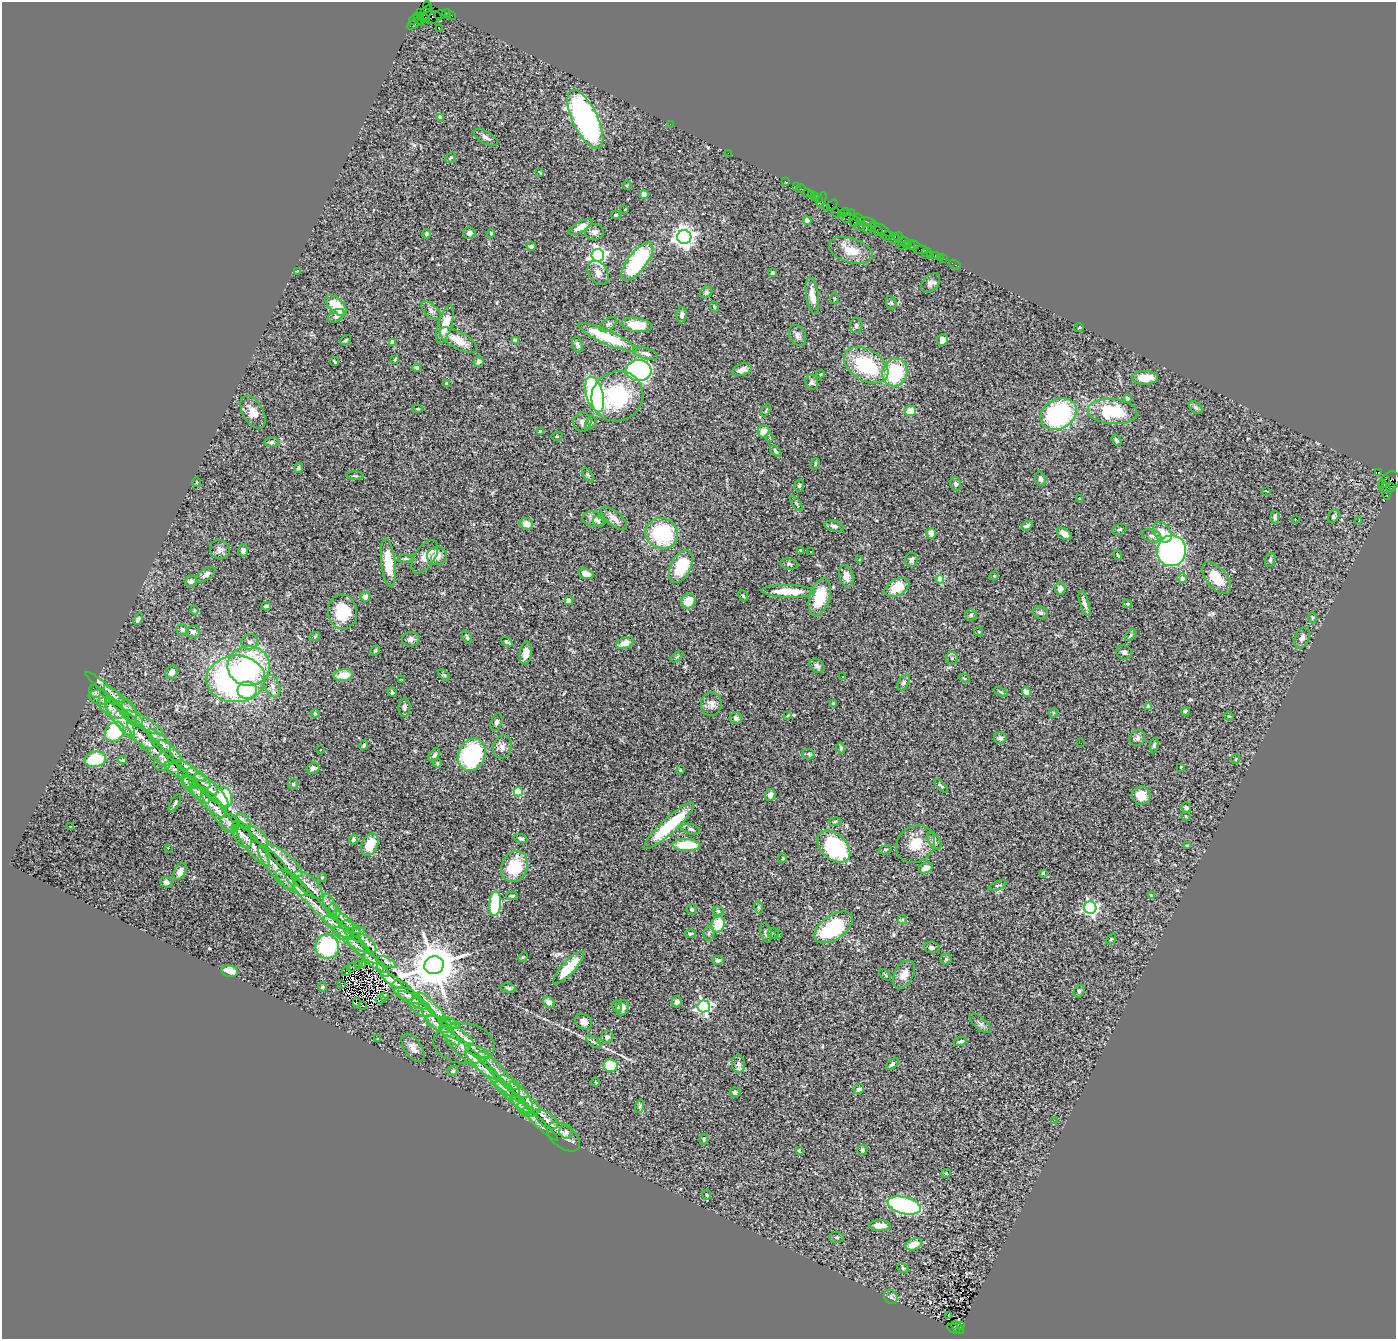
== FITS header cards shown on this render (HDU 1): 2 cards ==
NAXIS1  =                 1394
NAXIS2  =                 1337

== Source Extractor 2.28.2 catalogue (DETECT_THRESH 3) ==
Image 1394 x 1337 px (HDU 1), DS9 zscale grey, 1 PNG px = 1 image px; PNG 1398 x 1341 px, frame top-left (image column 1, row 1337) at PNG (2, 2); each listed source drawn as its Kron ellipse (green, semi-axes under 4 px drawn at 4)
Background 3.92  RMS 0.066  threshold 0.199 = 3 sigma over >= 5 px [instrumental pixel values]
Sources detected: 442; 2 with non-positive FLUX_AUTO (blend fragments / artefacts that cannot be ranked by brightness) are neither listed nor drawn; the other 440 listed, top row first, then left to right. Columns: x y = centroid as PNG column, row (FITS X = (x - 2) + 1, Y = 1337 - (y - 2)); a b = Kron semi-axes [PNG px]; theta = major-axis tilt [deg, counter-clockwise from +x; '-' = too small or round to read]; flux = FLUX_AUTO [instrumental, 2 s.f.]
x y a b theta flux
427 5 4 3 - 130
420 13 3 2 - 110
425 13 9 5 46 980
447 13 4 3 - 320
440 15 6 2 20 110
451 15 4 2 - 130
432 17 9 6 5 1100
424 18 6 4 -19 830
419 19 7 2 -58 540
414 20 5 3 - 420
415 23 9 3 33 650
439 29 2 2 - 4.4
440 117 4 4 - 16
585 119 32 12 -64 1700
670 124 2 2 - 26
486 137 13 6 -29 20
728 153 2 2 - 41
451 157 6 3 45 5.1
540 172 4 2 - 3
785 181 2 2 - 67
627 185 4 3 - 3.6
796 187 3 2 - 140
801 188 5 2 - 110
807 192 4 3 - 410
811 194 3 3 - 280
644 195 4 4 - 73
816 196 3 3 - 210
818 198 3 3 - 160
822 199 8 2 65 190
832 205 6 4 54 130
827 207 4 2 - 270
625 209 2 2 - 2.6
836 212 5 2 - 270
845 212 4 3 - 130
841 213 4 3 - 100
616 215 5 4 - 5.1
849 216 8 4 49 770
859 219 6 4 -33 540
807 221 4 4 - 33
854 221 6 3 -72 400
867 222 9 4 -10 1100
860 226 6 3 31 100
580 227 13 5 29 40
872 228 4 4 - 280
867 229 5 4 - 980
881 229 11 2 -32 450
878 231 5 3 - 350
594 232 9 7 9 18
469 233 6 6 - 16
491 233 4 3 - 5
426 234 4 4 - 12
887 236 6 3 8 810
684 237 7 7 - 2600
898 237 5 3 - 180
894 238 5 5 - 450
906 243 7 2 -45 390
911 243 3 2 - 200
901 245 2 2 - 99
908 245 3 3 - 280
913 245 6 3 4 450
531 246 4 3 - 11
851 250 23 12 -18 83
921 250 7 3 4 290
927 253 5 3 - 68
598 255 6 6 - 1600
930 255 3 2 - 40
936 255 3 3 - 310
940 257 2 2 - 60
944 259 2 2 - 29
637 261 23 9 52 430
955 265 6 3 -28 87
297 271 3 2 - 3.1
598 273 13 9 -58 33
772 273 3 3 - 12
930 283 11 7 46 18
706 292 6 5 - 12
812 296 18 6 -81 50
834 299 5 3 - 4.4
891 303 7 5 -68 7.9
336 305 13 7 -44 120
714 307 5 4 - 5.6
431 311 12 6 -41 16
682 315 8 5 88 16
336 316 9 6 32 13
608 324 10 5 37 12
445 325 20 7 72 93
637 325 15 7 -9 100
856 325 7 6 - 11
1079 328 4 3 - 3.1
797 335 11 8 -63 17
607 337 31 7 -24 230
346 340 6 4 37 6.2
458 340 21 8 -30 67
515 340 4 3 - 5.7
942 340 6 5 - 22
393 342 4 4 - 31
577 345 8 5 -71 13
645 353 13 5 -18 17
395 359 4 2 - 4.4
335 361 5 2 - 4.6
479 362 5 5 - 15
866 365 24 15 -31 330
417 368 4 4 - 9.9
639 370 12 10 1 1300
742 370 10 6 20 27
895 372 14 12 71 310
821 374 4 3 - 4.1
1145 378 13 6 1 78
812 382 8 6 -81 15
447 384 3 3 - 8.4
595 394 18 8 -74 1300
617 396 26 24 32 350
1127 398 4 3 - 9.7
1196 408 8 5 -40 8.7
418 409 5 3 - 5.2
766 410 7 3 59 4.1
910 411 6 5 - 62
253 412 18 10 -60 52
1112 412 25 12 -5 230
1059 414 19 15 28 650
582 422 9 9 - 23
591 423 7 5 64 9.1
540 431 3 3 - 5.5
764 431 6 5 - 46
557 436 5 5 - 5.4
770 438 3 3 - 15
1116 440 6 4 -57 8.9
272 442 7 5 6 11
776 451 7 4 -45 9.7
815 464 6 3 77 4.9
298 468 5 4 - 6.5
1378 472 4 3 - 1500
588 475 8 4 -54 6.4
355 476 9 3 0 6.7
1040 479 7 5 -69 13
1385 480 3 2 - 1700
197 482 5 3 - 4.4
1389 482 12 8 50 1600
1382 483 4 3 - 190
956 484 7 5 -74 12
799 486 6 4 73 8
1391 487 4 4 - 660
1267 491 4 2 - 7.5
1386 491 9 4 -81 540
1079 498 3 2 - 3.9
796 503 9 3 -55 7
1334 516 7 5 53 8.7
1275 517 6 3 85 10
614 518 16 7 -39 31
594 519 11 7 -12 25
1295 519 3 2 - 5.3
1359 521 3 2 - 5.3
598 522 6 4 -50 7.8
526 524 7 5 -23 49
834 526 10 5 -14 15
1027 526 6 3 30 9.5
1119 529 7 5 27 9.1
1162 532 11 8 -54 43
662 533 16 15 - 350
931 533 5 4 - 34
1064 534 8 5 -33 28
1151 536 10 6 -17 16
220 550 10 9 - 19
243 550 6 5 - 13
800 550 3 2 - 4.5
1172 551 15 14 - 1400
811 552 3 3 - 6.4
1118 555 5 3 - 4.3
437 556 10 9 - 47
425 557 19 10 56 42
405 559 7 3 5 6.3
860 560 3 3 - 4.9
911 560 7 6 - 16
1270 560 7 5 75 9.1
388 563 24 7 -83 120
789 564 9 5 -11 9.2
681 567 17 10 64 170
586 574 7 5 -18 34
206 575 11 5 36 18
846 576 11 7 -77 31
994 576 5 4 - 4.6
1182 578 5 4 - 21
1216 578 19 10 -50 110
940 579 4 4 - 120
191 581 6 5 - 15
897 587 13 8 28 100
1060 589 6 5 - 29
788 591 26 6 -1 100
743 596 6 4 -66 6.1
365 597 5 4 - 33
820 597 19 10 74 160
569 601 4 4 - 33
688 601 8 7 - 66
1085 604 13 4 -72 18
1127 604 4 4 - 4.9
266 606 4 3 - 10
194 610 4 3 - 3.8
342 612 17 14 -82 140
1041 613 7 6 - 12
971 615 5 5 - 8
1312 618 6 3 89 4.6
138 619 6 4 62 13
182 630 6 5 - 13
979 631 4 4 - 6
193 632 6 6 - 17
1131 635 7 3 44 5.3
315 636 5 3 - 4.1
467 637 7 4 -65 5.9
1302 638 11 7 67 21
411 639 9 7 5 18
250 642 8 8 - 18
507 642 6 3 -32 9
625 643 9 5 21 40
375 650 5 3 - 5.5
1124 652 8 7 - 11
526 653 11 6 81 35
677 657 7 3 37 6.8
952 658 6 6 - 8.2
249 666 21 19 2 500
817 666 8 6 -40 14
172 672 7 5 57 33
343 675 10 6 7 67
444 675 7 4 -43 6
843 677 3 2 - 2.4
964 678 5 3 - 4.9
236 679 29 23 2 1200
402 679 4 2 - 3.5
904 682 8 5 62 12
272 686 12 7 -68 23
105 688 25 4 -38 28
247 690 10 8 10 230
95 691 7 5 -55 8.3
392 692 5 3 - 5.9
1001 692 7 4 -26 7.5
1026 692 5 4 - 45
100 697 11 7 -9 17
711 704 12 10 77 29
834 704 4 3 - 7.3
123 706 27 7 -46 34
1148 707 4 4 - 34
111 708 15 7 -31 24
404 708 9 6 85 15
1185 711 4 4 - 8.5
130 712 13 6 -69 18
1053 713 5 3 - 4.5
315 714 4 3 - 11
788 716 4 3 - 4.4
1229 716 5 4 - 6.4
120 717 23 7 -55 36
736 718 6 6 - 14
142 722 23 6 -28 31
496 722 9 5 71 11
130 725 33 8 -43 58
114 732 10 9 - 230
1000 738 6 5 - 13
1137 738 8 7 - 16
159 741 15 6 -42 30
148 743 30 7 -47 54
1081 743 2 2 - 7.6
364 745 5 4 - 8
1154 745 7 4 80 9
502 747 12 9 75 27
841 748 5 4 - 9.7
321 749 2 2 - 4
171 752 15 5 -43 22
809 754 6 5 - 7.9
434 755 7 4 50 9.7
472 755 17 13 63 490
95 759 11 7 9 180
1236 759 5 3 - 3.6
122 760 4 3 - 5.3
164 761 11 8 49 18
437 763 4 3 - 5.4
1181 767 4 2 - 3.6
313 768 6 5 - 13
176 770 13 5 -31 16
680 770 4 4 - 5.5
190 771 18 5 -33 19
184 778 13 4 -70 9.2
199 778 14 6 -39 22
190 783 8 6 -26 6.5
293 784 5 5 - 6.5
192 786 14 5 -49 20
941 786 8 4 -44 8.3
212 790 22 7 -44 36
518 792 4 4 - 160
200 793 13 5 -45 17
770 795 6 5 - 24
1141 796 9 8 - 61
224 798 10 8 -82 270
208 802 23 6 -42 32
175 803 9 4 60 9.4
1186 808 5 5 - 15
218 811 27 7 -54 44
1186 816 4 4 - 4.4
244 822 10 6 -56 13
835 822 6 3 9 6.1
230 823 10 9 - 22
71 826 2 2 - 37
669 826 33 7 43 300
691 829 9 5 -13 11
242 834 14 8 -63 23
258 836 13 5 -43 17
521 838 7 4 -20 8.3
354 840 5 4 - 9.9
934 841 10 6 -57 14
915 844 20 17 41 96
253 845 25 7 -52 50
370 845 12 8 65 99
687 845 14 6 -1 150
834 846 19 12 -43 400
1187 846 3 3 - 4.9
168 848 3 2 - 9
885 850 6 4 15 6.7
783 858 5 3 - 3.6
284 861 23 7 -41 41
514 866 16 12 63 170
277 868 27 8 -52 55
926 868 7 5 25 29
180 871 9 5 64 30
1043 873 4 4 - 6.2
322 877 4 3 - 6
166 882 6 5 - 12
292 883 19 7 -36 36
308 885 18 8 -42 27
998 886 10 4 22 10
1151 895 3 3 - 10
512 896 6 4 1 7.5
495 904 12 6 86 320
316 905 48 5 -47 62
330 906 12 5 -68 15
758 907 6 4 -71 7
1090 908 6 6 - 1100
692 909 5 5 - 6.5
334 911 7 5 -61 8
718 911 5 4 - 7.5
902 919 4 4 - 6.5
344 920 13 4 -41 16
718 924 8 6 71 110
351 927 10 2 -31 6.8
833 927 22 12 35 420
339 928 18 5 -37 25
357 932 7 4 18 7.2
709 933 7 5 79 9.4
766 933 10 5 -78 16
773 933 5 5 - 7.4
690 934 5 3 - 7.7
778 935 3 3 - 10
351 939 22 5 -33 25
1111 939 6 3 52 3.9
368 944 11 5 -48 13
327 947 12 12 - 320
932 948 8 5 -7 12
362 951 19 5 -40 23
523 957 5 4 - 4.4
946 959 5 5 - 6.8
718 960 6 4 4 8.9
374 962 12 5 -42 10
386 962 10 4 -28 11
363 964 3 2 - 3.9
359 965 3 2 - 1.2
434 965 10 9 - 20000
352 967 4 2 - 6.8
569 968 22 6 47 140
383 970 8 2 -50 12
229 971 8 5 -11 62
346 971 5 2 - 5.6
904 974 15 9 61 45
885 975 7 2 -45 4
392 980 13 4 -36 18
342 985 3 2 - 1.5
322 987 5 4 - 6.3
508 988 8 4 -11 9
403 991 13 7 -40 25
1079 991 6 5 - 9.8
408 995 15 6 -25 21
385 997 3 3 - 9.4
381 1000 5 2 - 2
414 1001 18 5 -27 19
356 1002 3 2 - 260
549 1002 6 5 - 22
677 1002 6 5 - 16
362 1005 2 2 - 3.5
617 1006 6 4 -70 11
704 1006 6 6 - 1100
432 1007 20 5 -45 30
420 1008 13 7 -36 20
623 1008 8 6 68 17
431 1017 18 5 -54 22
583 1022 9 7 -34 24
449 1023 11 5 -17 13
980 1023 13 6 -40 12
439 1024 15 6 -27 21
456 1031 22 3 -36 19
450 1035 13 5 -45 16
607 1037 6 6 - 14
378 1039 4 3 - 4.9
960 1041 6 4 18 8.4
594 1042 9 4 -36 8.7
464 1044 31 20 -8 120
413 1048 16 8 -56 32
477 1051 12 5 -22 15
472 1057 34 6 -38 56
738 1064 9 6 -81 21
892 1064 7 4 42 9.7
611 1066 7 6 - 150
453 1071 5 5 - 9.3
499 1073 29 6 -47 47
493 1077 37 4 -42 38
596 1082 4 3 - 3.2
509 1083 12 5 -28 15
504 1088 10 5 -32 15
859 1089 5 4 - 16
735 1092 5 5 - 8.2
522 1095 16 5 -50 25
512 1096 27 5 -40 36
531 1104 10 5 -33 13
521 1105 12 5 -46 14
640 1106 7 4 72 7.7
526 1110 10 6 -31 15
547 1120 12 7 -38 19
1054 1120 2 2 - 13
540 1124 23 4 -43 21
566 1131 7 6 - 14
564 1137 19 11 -37 34
704 1139 5 4 - 6.7
799 1150 3 3 - 6.1
862 1150 5 4 - 8.7
946 1173 4 4 - 4.8
707 1195 5 4 - 5.2
904 1205 17 8 -14 770
880 1226 10 5 -1 50
837 1237 7 5 -1 8.5
914 1244 9 5 20 63
903 1268 6 4 -29 5.7
891 1297 7 6 - 12
948 1316 3 2 - 13
960 1325 3 2 - 300
958 1328 7 3 -42 460
954 1329 7 3 -25 660
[2 non-positive-flux detections neither listed nor drawn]